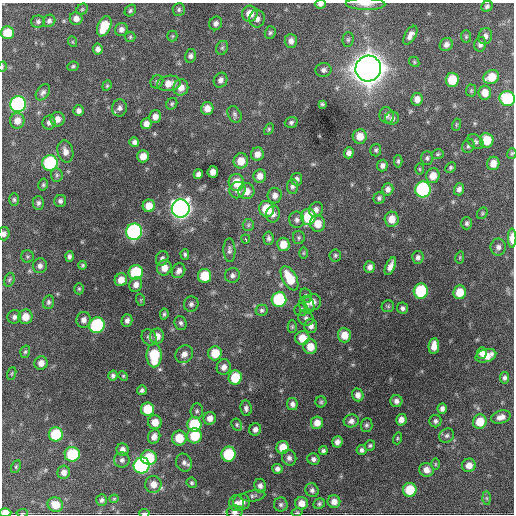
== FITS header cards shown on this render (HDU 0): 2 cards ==
NAXIS1  =                  512 / Axis length
NAXIS2  =                  512 / Axis length

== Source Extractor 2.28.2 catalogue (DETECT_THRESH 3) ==
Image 512 x 512 px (HDU 0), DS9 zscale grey, 1 PNG px = 1 image px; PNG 516 x 516 px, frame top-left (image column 1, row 512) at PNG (2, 3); each listed source drawn as its Kron ellipse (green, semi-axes under 4 px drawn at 4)
Background 1380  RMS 39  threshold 118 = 3 sigma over >= 5 px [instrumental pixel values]
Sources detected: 255; all 255 listed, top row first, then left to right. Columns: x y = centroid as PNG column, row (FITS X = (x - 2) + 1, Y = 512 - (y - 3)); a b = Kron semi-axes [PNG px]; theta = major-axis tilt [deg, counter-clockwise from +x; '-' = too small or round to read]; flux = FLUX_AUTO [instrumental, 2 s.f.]
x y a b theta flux
320 4 5 4 - 8.7e+03
366 4 20 6 -1 1.8e+04
487 6 6 5 - 6.6e+03
82 9 6 5 - 3.9e+03
179 9 6 6 - 5.8e+03
130 11 6 5 - 4.9e+03
250 14 8 7 - 3.3e+04
76 19 6 6 - 1.5e+04
257 19 9 7 87 1.3e+04
38 21 7 6 - 6.2e+03
49 21 6 6 - 7.8e+03
216 23 7 6 - 9.7e+03
104 26 10 6 66 6.6e+04
121 29 7 6 - 1.1e+04
7 33 6 6 - 5.7e+04
270 33 6 5 - 4.9e+03
410 35 10 5 59 1.4e+04
172 36 5 5 - 3.2e+03
485 36 8 6 70 1.2e+04
130 37 5 5 - 3.9e+03
466 37 6 5 - 4.1e+03
348 40 7 5 89 5.0e+03
291 41 7 6 - 1.4e+04
73 42 5 3 - 2.4e+03
446 44 7 6 - 1.2e+04
480 44 7 6 - 1.0e+04
222 48 7 5 63 5.0e+03
98 49 5 5 - 1.0e+04
190 56 7 5 76 8.3e+03
414 62 5 4 - 3.7e+03
73 66 6 4 26 4.1e+03
2 67 5 3 - 2.3e+03
368 69 13 12 - 5.0e+06
323 70 8 7 - 8.9e+03
491 77 8 6 27 4.8e+04
220 80 8 6 62 1.1e+04
452 80 7 6 - 6.1e+04
157 82 7 6 - 6.4e+03
169 83 12 7 9 2.6e+04
107 86 5 4 - 3.5e+03
181 87 8 7 - 2.2e+04
471 91 6 5 - 3.8e+03
43 92 9 6 52 8.2e+03
485 93 7 6 - 2.7e+04
417 99 6 5 - 1.8e+04
507 99 8 7 - 1.7e+05
18 104 8 8 - 4.8e+05
172 104 6 5 - 4.4e+03
322 104 4 3 - 3.9e+03
119 108 8 7 - 1.0e+04
207 108 6 6 - 2.2e+04
79 111 5 5 - 1.1e+04
234 114 9 6 -60 7.1e+03
387 115 8 7 - 1.0e+04
155 117 6 6 - 1.6e+04
392 118 7 6 - 8.8e+03
58 119 7 7 - 1.6e+04
17 121 8 7 - 2.2e+04
49 122 7 6 - 1.0e+04
291 122 6 5 - 5.9e+03
146 124 5 5 - 1.5e+04
456 125 6 4 72 3.1e+03
269 129 6 4 61 3.6e+03
360 136 7 7 - 3.1e+04
487 140 7 6 - 5.2e+04
134 142 5 5 - 8.2e+03
475 142 9 6 -34 7.7e+03
468 146 7 6 - 6.0e+03
376 150 6 5 - 5.0e+03
65 152 11 8 -75 1.8e+04
349 153 5 5 - 1.1e+04
512 153 5 4 - 3.4e+03
257 154 7 6 - 1.8e+04
438 154 6 5 - 4.1e+03
143 156 6 5 - 2.5e+04
427 158 7 6 - 5.4e+03
241 161 7 7 - 3.7e+04
398 161 6 4 90 4.8e+03
50 163 8 7 - 2.7e+05
493 163 7 6 - 2.5e+04
382 166 6 5 - 9.7e+03
451 168 6 4 47 4.5e+03
419 169 6 4 -89 3.1e+03
213 172 6 5 - 1.8e+04
198 174 5 4 - 9.2e+03
57 175 7 5 -85 5.6e+03
260 176 7 6 - 1.9e+04
433 176 7 6 - 3.0e+04
297 179 6 5 - 9.3e+03
236 182 8 8 - 4.7e+04
43 185 6 4 76 4.2e+03
292 186 7 5 84 7.5e+03
388 189 6 5 - 1.1e+04
423 189 8 7 - 4.1e+05
459 189 6 5 - 9.9e+03
237 190 8 7 - 1.4e+04
246 191 8 8 - 2.5e+04
275 195 8 7 - 1.3e+04
379 198 6 5 - 5.8e+03
14 200 6 5 - 5.0e+03
60 201 6 6 - 7.4e+03
38 203 7 5 89 7.1e+03
149 206 6 6 - 3.3e+04
181 208 9 9 - 1.7e+06
267 209 8 7 - 7.6e+04
316 209 8 6 54 1.1e+04
482 213 6 5 - 3.7e+03
273 214 8 7 - 1.3e+04
308 217 8 7 - 1.0e+05
392 219 7 7 - 3.1e+04
297 220 8 7 - 9.2e+03
466 223 6 5 - 6.0e+03
318 224 8 7 - 3.3e+04
248 225 6 5 - 5.4e+03
134 232 8 8 - 5.7e+05
4 234 7 5 76 1.1e+04
268 238 7 5 -87 5.9e+03
299 238 6 6 - 4.7e+03
512 238 10 4 90 3.0e+04
246 239 4 3 - 6.8e+03
283 244 7 6 - 3.2e+04
498 247 8 7 - 1.1e+04
229 250 12 6 -88 8.6e+03
303 253 6 4 90 3.5e+03
185 254 5 4 - 4.8e+03
335 255 6 5 - 5.1e+03
27 256 6 6 - 4.5e+03
70 256 5 4 - 6.6e+03
418 257 6 5 - 9.0e+03
460 257 6 4 78 3.2e+03
162 258 7 6 - 7.6e+03
82 265 4 4 - 4.2e+03
40 266 7 7 - 1.1e+04
390 266 9 4 66 1.7e+04
370 267 6 5 - 1.2e+04
164 268 8 7 - 2.5e+04
179 271 8 6 60 1.1e+04
136 272 7 7 - 1.5e+05
232 275 7 7 - 9.7e+03
204 276 7 6 - 7.3e+04
289 278 13 7 -61 6.5e+04
9 280 7 5 71 4.5e+03
121 280 6 6 - 2.3e+04
136 284 7 6 - 1.5e+04
79 289 5 5 - 4.0e+03
421 291 7 7 - 1.8e+05
460 292 7 6 - 4.5e+04
306 296 7 5 -76 5.9e+03
279 299 7 7 - 1.9e+05
141 300 6 4 -72 3.0e+03
48 302 7 5 76 6.0e+03
312 302 9 8 - 2.3e+04
191 304 8 7 - 8.1e+03
307 305 9 7 -63 1.1e+04
388 306 6 6 - 4.5e+03
402 308 6 5 - 7.3e+03
262 310 6 5 - 5.7e+03
301 310 7 6 - 6.4e+03
164 314 6 3 83 4.6e+03
14 317 7 6 - 8.3e+03
25 317 7 7 - 3.2e+04
306 318 8 7 - 8.8e+03
83 320 8 7 - 1.3e+04
127 320 6 5 - 9.6e+03
181 323 7 6 - 6.4e+03
97 325 8 7 - 2.8e+05
311 326 7 6 - 1.3e+04
292 327 6 4 -90 3.7e+03
344 335 7 6 - 3.1e+04
157 336 7 7 - 2.0e+04
149 337 8 7 - 8.1e+03
302 338 7 7 - 3.7e+04
434 346 8 5 83 2.3e+04
310 347 7 7 - 3.4e+04
25 352 6 4 72 4.2e+03
215 353 7 6 - 5.0e+04
482 353 6 4 86 1.4e+04
184 354 10 8 45 1.5e+04
154 355 12 7 90 1.2e+05
486 356 10 6 15 3.0e+04
41 363 7 6 - 1.8e+04
224 367 8 7 - 1.4e+04
12 374 7 4 71 3.3e+03
113 376 5 4 - 6.5e+03
123 376 5 4 - 3.2e+03
235 377 7 6 - 8.2e+04
505 378 6 4 83 7.0e+03
142 390 5 4 - 5.8e+03
358 395 6 5 - 1.4e+04
396 401 6 6 - 1.0e+04
321 402 5 5 - 4.3e+03
292 404 6 5 - 9.3e+03
246 408 8 5 -83 8.4e+03
147 409 7 6 - 6.8e+04
442 409 5 4 - 9.4e+03
197 411 7 6 - 6.0e+03
501 417 10 6 16 1.5e+04
210 418 6 6 - 1.8e+04
401 420 6 5 - 1.7e+04
351 421 7 6 - 1.1e+04
435 421 6 6 - 7.3e+03
155 422 7 7 - 2.9e+04
480 422 7 7 - 5.1e+04
317 423 6 6 - 2.3e+04
194 424 7 7 - 1.3e+05
237 425 6 5 - 4.6e+03
366 425 7 6 - 5.6e+03
255 429 6 6 - 1.1e+04
56 434 7 7 - 1.1e+05
195 436 7 7 - 8.4e+04
447 436 8 6 42 7.3e+03
154 437 7 6 - 1.6e+04
179 438 7 7 - 5.1e+04
397 438 6 4 72 3.2e+03
337 442 5 5 - 1.1e+04
370 445 5 5 - 4.8e+03
283 447 6 6 - 3.7e+04
122 449 6 6 - 1.3e+04
362 450 5 5 - 7.4e+03
323 451 4 4 - 6.2e+03
72 454 7 7 - 1.4e+05
229 454 7 7 - 1.4e+05
149 458 8 7 - 8.3e+04
289 458 8 7 - 1.0e+04
313 459 6 5 - 8.8e+03
122 460 7 7 - 9.0e+03
184 462 9 7 -68 1.1e+04
435 464 6 4 -90 3.4e+03
142 465 8 8 - 5.3e+05
469 465 7 6 - 2.3e+04
16 467 7 4 64 4.1e+03
277 469 5 5 - 9.6e+03
426 470 7 6 - 1.8e+04
64 472 6 6 - 1.5e+04
192 483 5 5 - 4.2e+03
153 484 8 8 - 2.1e+04
260 486 7 6 - 9.6e+03
312 490 7 6 - 8.0e+03
410 490 7 7 - 7.2e+04
253 496 12 5 8 7.7e+03
487 498 6 4 -89 4.7e+03
114 499 4 4 - 2.6e+03
101 500 6 5 - 6.5e+03
334 501 6 6 - 1.8e+04
242 502 8 8 - 1.9e+04
236 503 8 7 - 1.3e+04
301 503 6 6 - 2.3e+04
281 504 7 7 - 7.2e+03
319 504 6 5 - 5.1e+03
55 505 8 7 - 4.2e+04
235 512 8 6 11 1.1e+04
297 512 5 4 - 3.3e+03
5 513 6 4 2 2.9e+04
22 513 6 2 5 2.0e+03
144 513 5 2 - 5.1e+03
At the frame edge (FLAGS 8, measured only in part): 11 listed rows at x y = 320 4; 366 4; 2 67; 507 99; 512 153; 4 234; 512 238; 235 512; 5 513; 22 513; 144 513